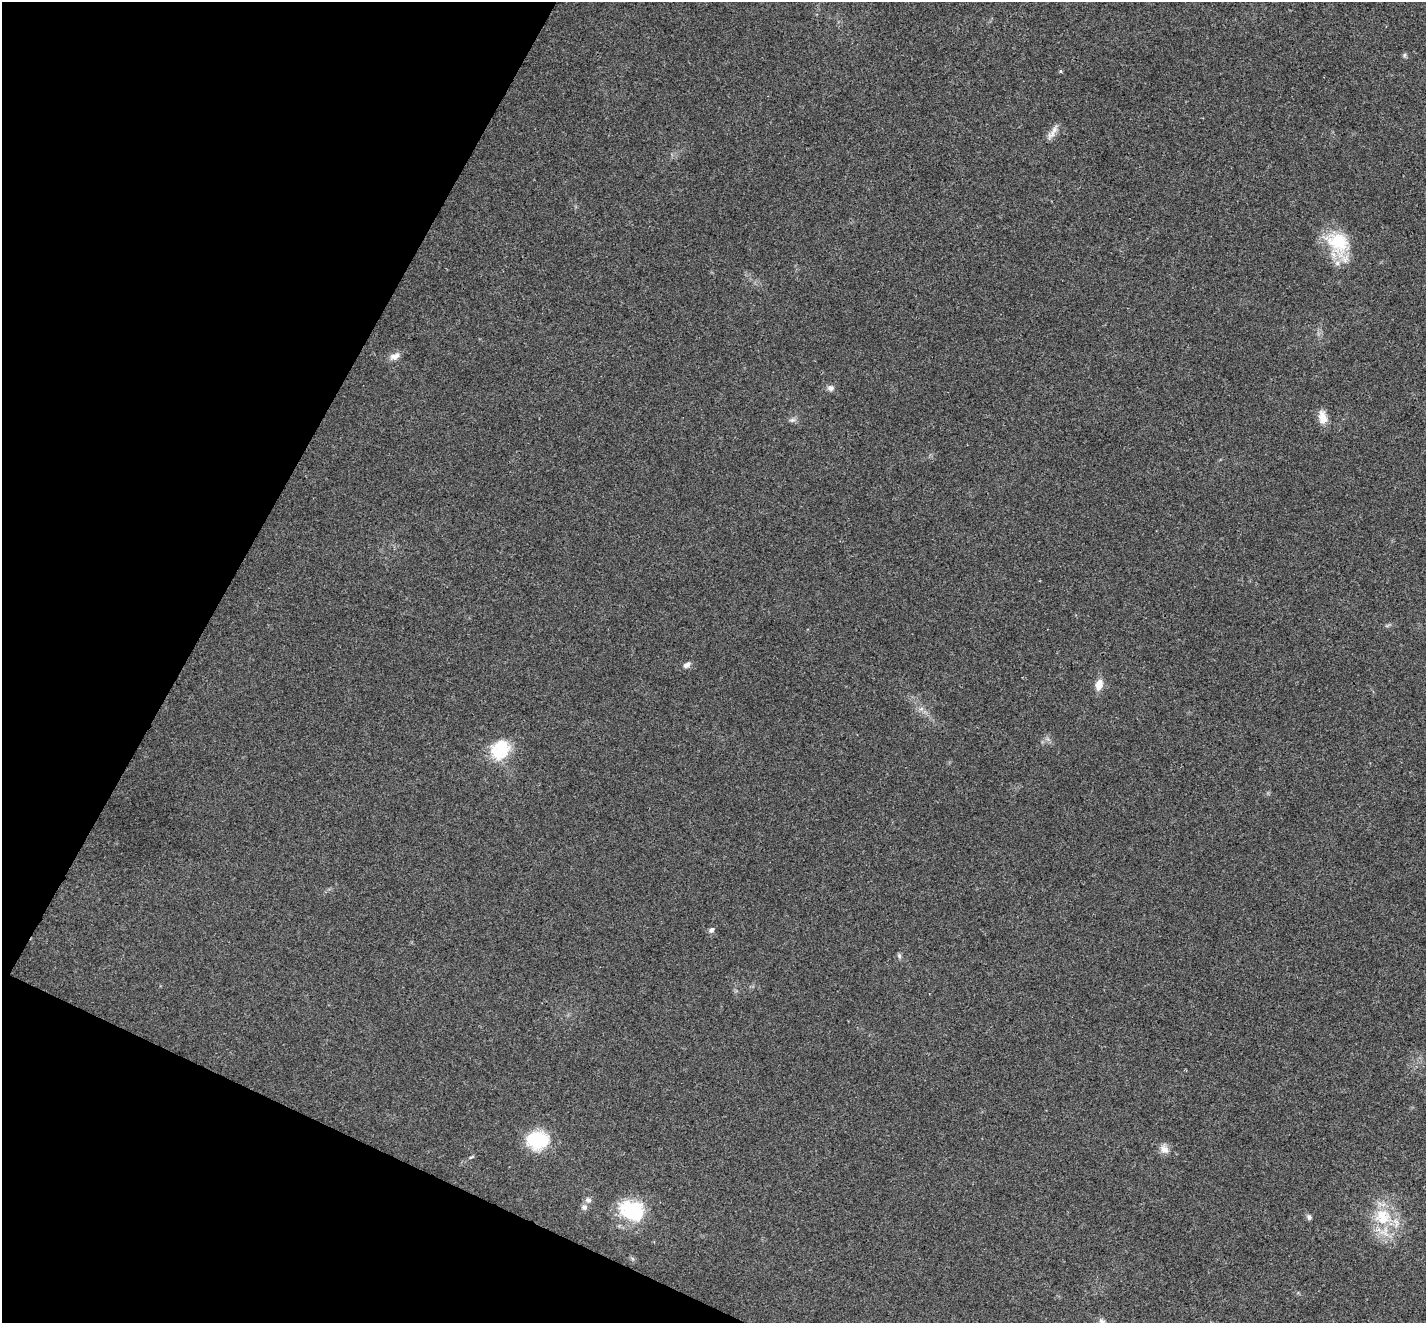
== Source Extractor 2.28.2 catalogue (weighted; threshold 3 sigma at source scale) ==
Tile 9 of 4 x 4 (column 1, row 3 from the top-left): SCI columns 7-1430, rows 1604-2924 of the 5702 x 5713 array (HDU 1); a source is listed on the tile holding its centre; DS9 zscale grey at full resolution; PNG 1428 x 1325 px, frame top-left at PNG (2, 2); no overlay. Shown black and unused: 21% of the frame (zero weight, under 3 of 4 exposures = <1% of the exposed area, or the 3 px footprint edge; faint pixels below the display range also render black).
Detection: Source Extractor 2.28.2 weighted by HDU 2 'WHT'; one run over the whole footprint, this tile lists its part. Background 0.0186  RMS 0.0049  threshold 0.0223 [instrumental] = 3 sigma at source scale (4.5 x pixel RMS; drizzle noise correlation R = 1.50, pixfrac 1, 0.05/0.05 arcsec/px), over >= 5 px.
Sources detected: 25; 4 inside a brighter listed object's ellipse — not listed separately; the other 21 listed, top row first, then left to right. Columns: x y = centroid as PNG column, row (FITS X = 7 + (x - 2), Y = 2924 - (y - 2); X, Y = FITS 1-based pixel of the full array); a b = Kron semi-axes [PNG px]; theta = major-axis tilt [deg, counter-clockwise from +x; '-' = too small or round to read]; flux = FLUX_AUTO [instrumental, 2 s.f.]
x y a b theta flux
1404 55 7 4 88 0.77
1060 71 5 3 - 0.52
1052 134 19 8 41 3.6
1338 243 37 23 -65 23
395 356 15 8 23 3.2
830 388 9 7 -2 1.8
1323 417 17 10 -79 5.3
792 420 9 6 1 1.4
687 665 9 6 40 1.9
1099 685 13 9 74 4.9
921 709 7 4 19 1.1
500 750 25 20 52 19
711 930 7 6 - 1.5
899 956 7 5 -70 0.98
538 1140 22 17 -1 26
1164 1149 14 10 -42 3.5
471 1157 8 3 33 0.68
584 1207 8 7 - 1.8
631 1210 35 25 -22 25
1382 1216 25 18 31 16
1309 1217 8 6 -65 1.2